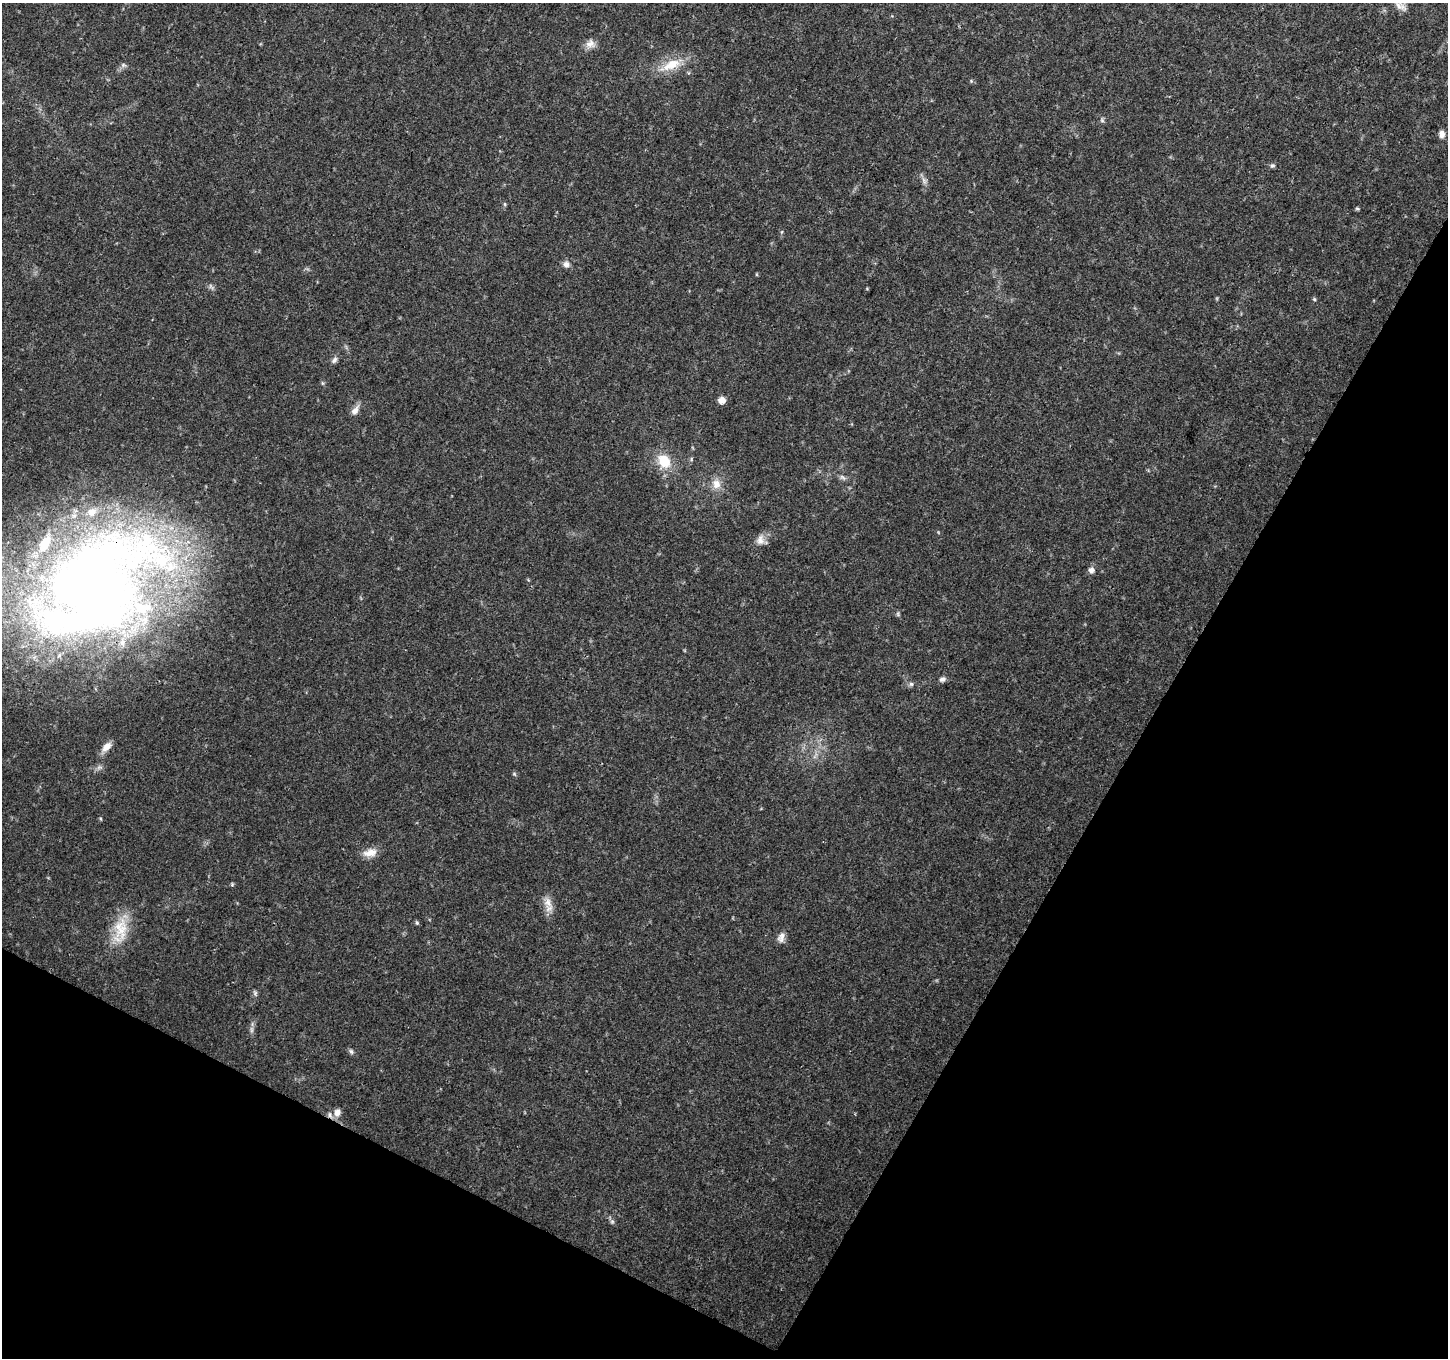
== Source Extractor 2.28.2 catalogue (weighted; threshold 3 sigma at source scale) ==
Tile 15 of 4 x 4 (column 3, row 4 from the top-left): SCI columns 2896-4341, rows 202-1557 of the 5799 x 5891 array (HDU 1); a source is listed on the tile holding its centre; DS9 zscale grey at full resolution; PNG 1450 x 1360 px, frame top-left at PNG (2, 3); no overlay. Shown black and unused: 28% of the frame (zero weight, under 3 of 4 exposures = <1% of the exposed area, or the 3 px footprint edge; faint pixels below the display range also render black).
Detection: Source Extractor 2.28.2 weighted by HDU 2 'WHT'; one run over the whole footprint, this tile lists its part. Background 0.0333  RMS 0.0037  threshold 0.0164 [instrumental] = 3 sigma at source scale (4.5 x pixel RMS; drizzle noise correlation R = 1.50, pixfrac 1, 0.0396/0.0396 arcsec/px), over >= 5 px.
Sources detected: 40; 1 too faint to see at this stretch — not listed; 3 inside a brighter listed object's ellipse — not listed separately; the other 36 listed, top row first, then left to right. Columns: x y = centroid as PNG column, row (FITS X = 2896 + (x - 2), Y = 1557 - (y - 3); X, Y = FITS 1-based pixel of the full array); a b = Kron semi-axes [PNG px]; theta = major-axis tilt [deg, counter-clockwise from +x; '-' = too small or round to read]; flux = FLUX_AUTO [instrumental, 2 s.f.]
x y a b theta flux
1400 6 21 8 -31 3.1
590 43 12 11 - 2.5
123 65 7 5 -45 0.79
671 65 32 12 24 8.5
1102 120 7 4 -57 0.63
1442 134 9 7 -85 1.7
1272 165 6 5 - 0.76
924 181 12 5 -64 1.3
505 204 6 4 -89 0.49
1357 209 7 3 -8 0.47
566 264 9 8 - 1.6
1314 299 5 4 - 0.44
334 360 10 6 52 1.2
322 383 6 3 -71 0.46
722 400 7 6 - 2.8
355 410 14 8 56 2.2
664 461 19 14 -50 8.5
842 477 9 4 -35 0.94
716 484 13 11 -81 3.7
760 540 15 10 86 2.5
1091 570 8 7 - 1.5
99 585 168 102 36 430
898 614 6 4 -72 0.56
942 679 9 6 20 1.1
911 684 6 6 - 0.81
106 747 14 9 45 3.1
370 853 19 10 10 3.7
232 884 5 5 - 0.45
548 902 16 10 -80 3.5
417 923 6 4 -59 0.5
121 929 36 18 87 11
781 937 14 8 70 2
255 993 6 5 - 0.71
351 1051 7 5 -73 0.81
337 1112 10 8 73 2.2
612 1221 6 6 - 0.69
Overlapping masked pixels (flux is a lower limit): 1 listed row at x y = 99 585
Isophote crosses this tile's border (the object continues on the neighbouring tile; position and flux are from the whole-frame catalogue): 2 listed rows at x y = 1400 6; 99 585